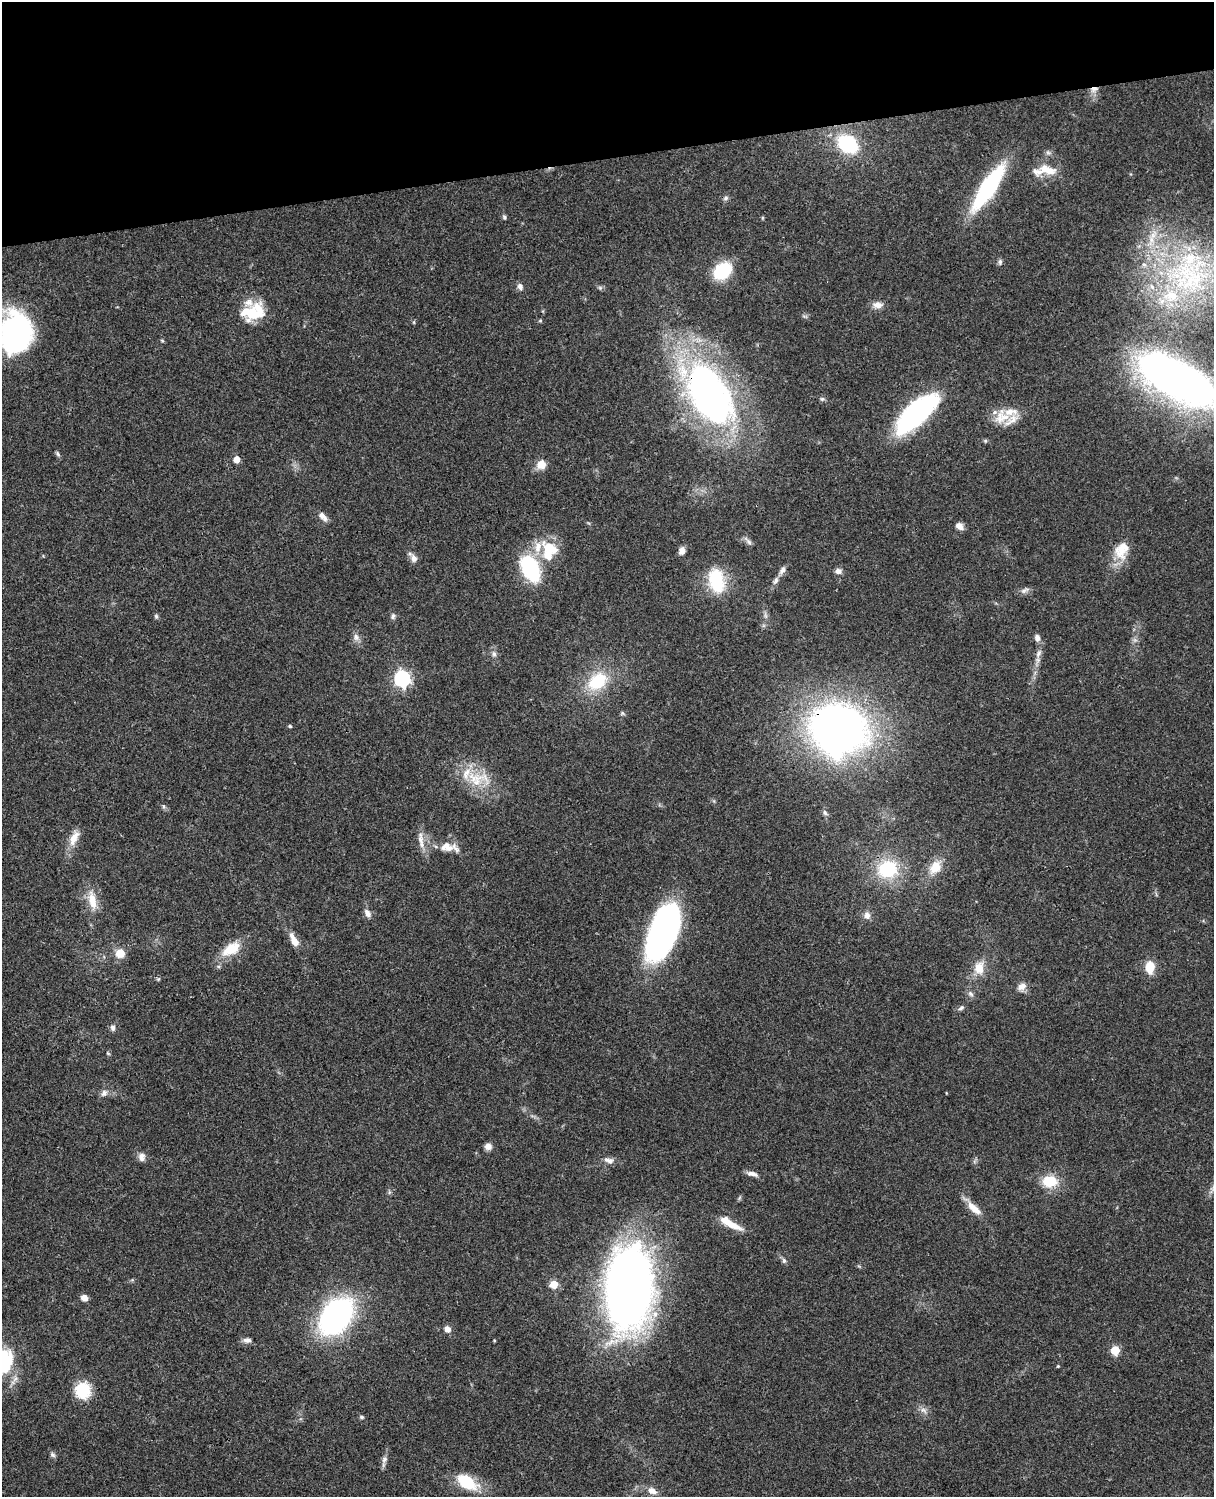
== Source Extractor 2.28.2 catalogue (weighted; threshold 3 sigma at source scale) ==
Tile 3 of 4 x 3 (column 3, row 1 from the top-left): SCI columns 2545-3756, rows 3269-4763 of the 5087 x 4927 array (HDU 1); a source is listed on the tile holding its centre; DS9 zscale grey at full resolution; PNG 1216 x 1499 px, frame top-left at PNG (2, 2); no overlay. Shown black and unused: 10% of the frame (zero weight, under 3 of 4 exposures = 6% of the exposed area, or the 3 px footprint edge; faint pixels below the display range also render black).
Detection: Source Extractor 2.28.2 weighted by HDU 2 'WHT'; one run over the whole footprint, this tile lists its part. Background 0.0886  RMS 0.0062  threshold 0.0277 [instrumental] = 3 sigma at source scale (4.5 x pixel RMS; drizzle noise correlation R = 1.50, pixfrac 1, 0.05/0.05 arcsec/px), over >= 5 px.
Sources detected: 111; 1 inside a brighter object's white glare — not listed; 13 inside a brighter listed object's ellipse — not listed separately; the other 97 listed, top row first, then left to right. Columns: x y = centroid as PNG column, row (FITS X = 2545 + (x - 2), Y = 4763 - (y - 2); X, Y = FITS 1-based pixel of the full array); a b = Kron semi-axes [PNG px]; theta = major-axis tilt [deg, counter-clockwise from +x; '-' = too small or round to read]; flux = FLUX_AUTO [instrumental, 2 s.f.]
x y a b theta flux
1094 89 11 6 23 3.2
848 144 16 12 -33 56
1048 153 7 4 -1 1.4
1047 170 26 11 -19 11
988 188 44 12 57 91
726 198 7 5 17 1.5
504 217 6 5 - 1.1
1000 262 7 6 - 1.5
722 271 20 15 37 29
1190 276 68 62 8 140
520 286 9 7 -65 2.5
600 288 6 6 - 1.2
878 305 13 8 -1 4.2
252 313 25 18 9 23
540 321 6 4 1 0.76
414 322 6 3 72 0.6
16 334 45 35 80 130
162 341 5 4 - 0.74
1179 380 72 31 -29 370
709 395 64 35 -60 290
822 399 7 6 - 1.3
917 413 49 19 43 100
1002 417 23 20 41 13
58 454 7 5 -55 1.2
237 459 5 5 - 8.3
541 465 11 10 - 6.3
323 516 14 7 -45 3.8
959 526 9 7 -39 4.1
749 542 11 5 -45 1.9
549 548 25 13 -33 16
1122 550 25 18 65 14
682 551 9 7 74 3.2
414 558 12 8 -61 3.4
531 569 25 15 -63 54
782 570 13 6 56 2.7
838 571 8 7 - 2.5
716 581 28 18 -77 29
1025 590 13 5 27 2.2
765 615 7 4 -72 1.4
156 616 7 5 -75 1.1
393 616 8 6 81 1.5
356 637 11 7 -75 3
1037 638 8 7 - 2.7
1039 653 13 6 62 3
494 654 8 6 -75 1.9
402 678 7 6 - 170
597 681 29 21 37 28
622 713 6 5 - 1
290 726 5 4 - 0.9
838 729 43 39 -19 430
478 779 38 20 -3 22
825 813 9 6 -47 1.6
74 838 22 10 64 7.7
421 840 23 7 -86 5.7
449 848 36 11 1 10
935 867 18 13 56 11
887 869 22 19 14 37
92 900 26 10 -78 10
368 913 11 7 -59 3.4
867 915 10 8 -82 3.4
663 933 51 22 68 210
294 940 17 7 -61 7.5
231 949 28 15 32 15
120 953 10 9 - 8.4
1150 967 14 10 88 11
979 968 17 13 86 9.3
158 979 5 5 - 0.79
1022 987 12 9 34 4
970 994 9 6 -42 1.8
961 1008 9 5 36 1.4
113 1028 8 6 -86 2
104 1093 10 8 53 2.8
488 1146 8 7 - 3.4
142 1157 11 8 -77 3.1
609 1160 14 8 -20 3.4
752 1174 15 5 -14 3.2
1050 1181 15 11 1 17
739 1198 7 4 71 0.87
974 1208 23 9 -43 7.9
733 1225 25 8 -24 9.8
784 1260 7 5 -88 1.4
554 1284 5 5 - 16
628 1287 77 42 87 460
84 1298 7 6 - 3.9
335 1316 26 17 55 210
447 1329 7 6 - 3.7
247 1340 11 7 1 2.7
1115 1350 6 5 - 19
2 1361 28 21 85 46
1058 1366 4 3 - 0.56
83 1390 16 15 - 22
923 1410 10 7 -31 2.8
361 1417 6 4 -4 1.1
53 1455 8 6 -45 1.6
384 1459 12 7 73 2.7
467 1482 27 15 -33 21
652 1491 11 7 -27 4.5
Overlapping masked pixels (flux is a lower limit): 3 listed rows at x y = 1094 89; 709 395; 838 729
Isophote crosses this tile's border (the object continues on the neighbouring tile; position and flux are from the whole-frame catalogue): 3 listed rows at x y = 16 334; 1179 380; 2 1361